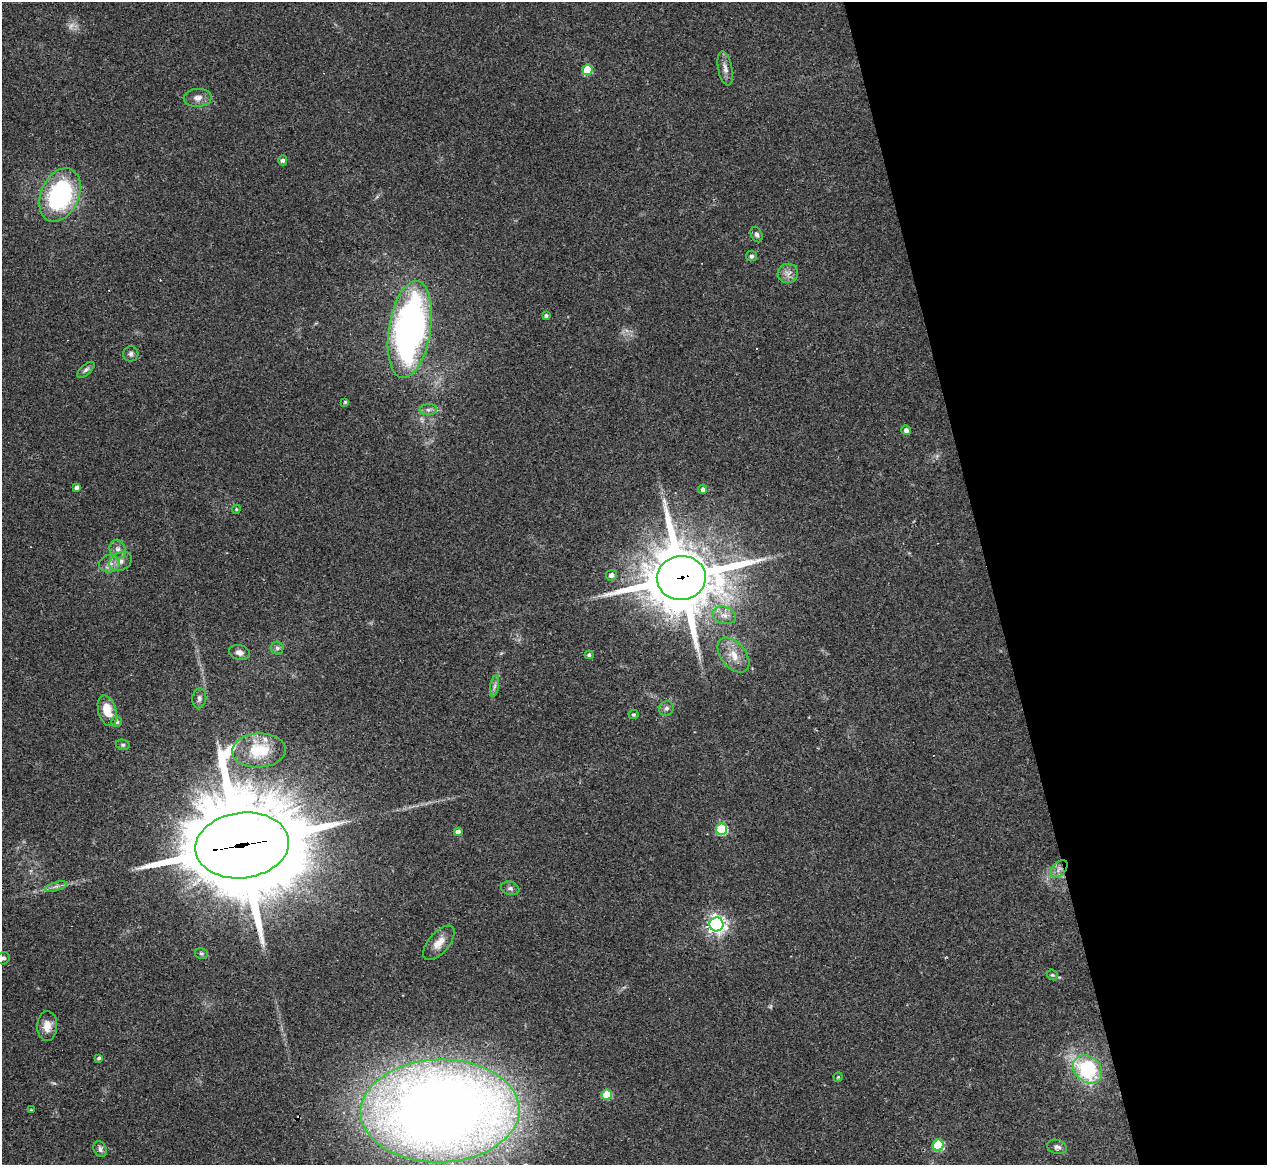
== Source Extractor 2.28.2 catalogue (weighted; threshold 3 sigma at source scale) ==
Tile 12 of 4 x 4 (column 4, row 3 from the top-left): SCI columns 3797-5061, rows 1416-2578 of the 5061 x 5039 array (HDU 1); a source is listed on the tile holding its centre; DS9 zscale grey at full resolution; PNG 1269 x 1167 px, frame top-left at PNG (2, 2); each listed source drawn as its Kron ellipse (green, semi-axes under 4 px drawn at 4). Shown black and unused: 22% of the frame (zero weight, under 3 of 4 exposures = <1% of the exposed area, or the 3 px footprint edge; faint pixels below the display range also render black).
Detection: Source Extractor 2.28.2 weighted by HDU 2 'WHT'; one run over the whole footprint, this tile lists its part. Background 0.0954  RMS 0.0058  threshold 0.026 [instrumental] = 3 sigma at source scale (4.5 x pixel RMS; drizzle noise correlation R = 1.50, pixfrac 1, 0.05/0.05 arcsec/px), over >= 5 px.
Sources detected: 64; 2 too faint to see at this stretch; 4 cosmic-ray / hot-pixel residue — neither listed nor drawn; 1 inside a brighter listed object's ellipse — not listed separately; the other 57 listed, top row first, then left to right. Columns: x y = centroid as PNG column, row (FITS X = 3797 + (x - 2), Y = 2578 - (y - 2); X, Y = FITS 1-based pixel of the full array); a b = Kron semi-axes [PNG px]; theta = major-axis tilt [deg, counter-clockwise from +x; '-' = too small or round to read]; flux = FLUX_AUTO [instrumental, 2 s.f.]
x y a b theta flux
725 69 17 7 -79 3.7
587 70 5 5 - 24
198 98 14 9 4 4
283 160 5 4 - 1.7
60 195 28 19 66 86
757 235 8 5 -66 1.6
751 256 5 5 - 1.3
788 273 10 9 - 3.7
546 316 4 4 - 1.1
410 329 49 21 81 210
131 354 7 7 - 1.7
86 370 10 5 41 1.6
345 402 4 4 - 0.85
428 410 8 5 5 1.9
906 430 5 5 - 2.6
77 487 4 3 - 2.1
703 489 4 4 - 1.8
236 509 4 4 - 0.68
118 549 9 8 - 3.1
121 561 12 9 30 3.8
110 564 10 8 11 3.6
611 575 5 5 - 2.5
681 578 24 22 6 4600
724 615 12 8 -17 4.5
277 648 6 6 - 1.5
239 653 10 7 -14 2.7
589 655 4 4 - 1.4
733 655 20 12 -51 9.2
494 686 11 4 79 1.9
199 698 10 7 82 2.2
666 708 7 7 - 1.9
107 711 16 9 -74 10
634 714 5 5 - 0.85
117 722 5 5 - 1.9
123 745 7 5 -13 1.1
259 750 27 17 3 22
721 829 6 5 - 48
458 832 4 4 - 3.1
242 845 47 32 8 13000
1059 869 10 6 46 3.1
56 887 11 4 15 1.9
510 888 9 6 -18 1.9
716 924 7 7 - 280
439 943 21 10 49 6.3
201 954 6 5 - 0.97
3 958 7 6 - 1.5
1052 975 6 5 - 0.87
47 1026 15 10 88 6.3
99 1058 4 3 - 1.2
1088 1069 16 12 -43 50
838 1077 4 4 - 0.74
607 1095 5 5 - 25
31 1110 3 3 - 0.57
440 1111 79 51 1 1100
938 1145 5 5 - 35
1057 1147 10 7 -16 2.2
100 1149 8 6 -64 1.9
Overlapping masked pixels (flux is a lower limit): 3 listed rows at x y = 681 578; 242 845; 1059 869
Isophote crosses this tile's border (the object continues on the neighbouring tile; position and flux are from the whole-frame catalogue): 1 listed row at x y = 3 958